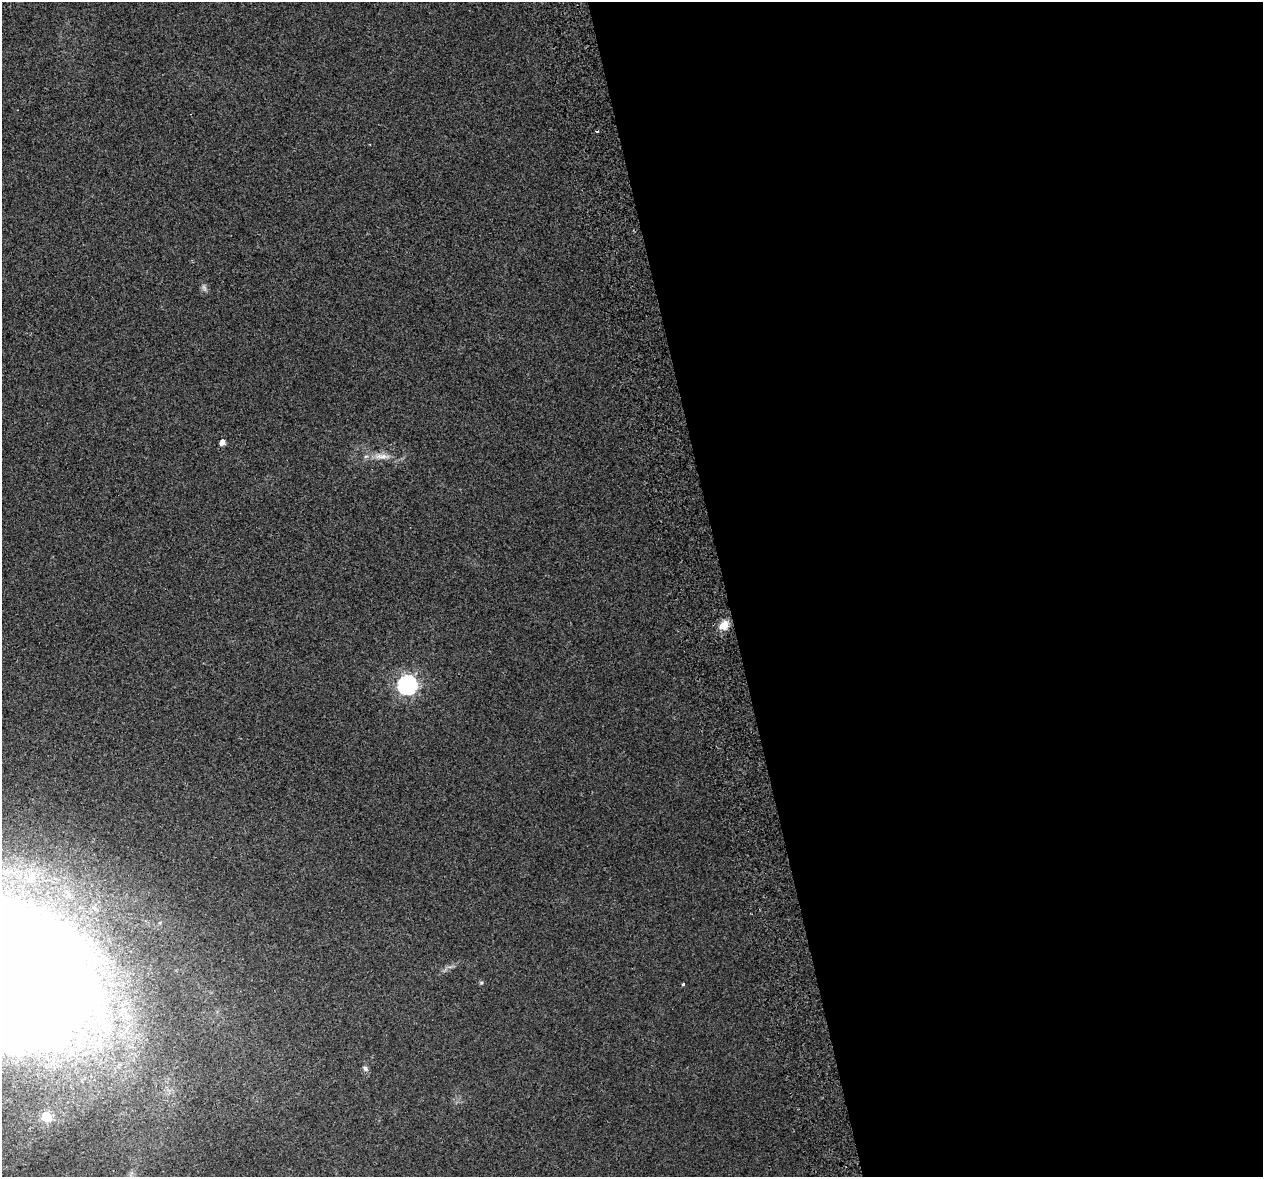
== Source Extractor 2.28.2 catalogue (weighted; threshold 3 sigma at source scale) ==
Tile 8 of 4 x 4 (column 4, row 2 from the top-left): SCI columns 3841-5101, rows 2453-3627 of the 5157 x 4856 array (HDU 1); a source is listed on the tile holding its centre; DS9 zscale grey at full resolution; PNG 1265 x 1179 px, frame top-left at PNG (2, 2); no overlay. Shown black and unused: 43% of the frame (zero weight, under 2 of 3 exposures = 3% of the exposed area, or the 3 px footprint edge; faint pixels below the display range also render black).
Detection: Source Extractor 2.28.2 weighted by HDU 2 'WHT'; one run over the whole footprint, this tile lists its part. Background 0.0212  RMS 0.0071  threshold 0.0319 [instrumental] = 3 sigma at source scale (4.5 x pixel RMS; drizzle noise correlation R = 1.50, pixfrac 1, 0.0396/0.0396 arcsec/px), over >= 5 px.
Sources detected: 11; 1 too faint to see at this stretch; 1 cosmic-ray / hot-pixel residue — not listed; the other 9 listed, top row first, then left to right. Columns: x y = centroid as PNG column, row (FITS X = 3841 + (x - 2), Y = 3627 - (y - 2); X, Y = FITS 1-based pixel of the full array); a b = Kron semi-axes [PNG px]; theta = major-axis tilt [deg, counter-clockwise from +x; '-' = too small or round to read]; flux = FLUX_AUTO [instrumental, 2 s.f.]
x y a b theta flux
222 442 5 4 - 4.4
382 456 26 7 -1 8.3
724 625 11 9 48 9.1
407 685 8 7 - 280
3 969 127 92 -29 4100
481 983 6 4 19 0.89
683 984 3 3 - 1.7
365 1068 8 6 -41 1.9
46 1117 6 6 - 36
Isophote crosses this tile's border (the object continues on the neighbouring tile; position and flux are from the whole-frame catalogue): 1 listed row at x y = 3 969